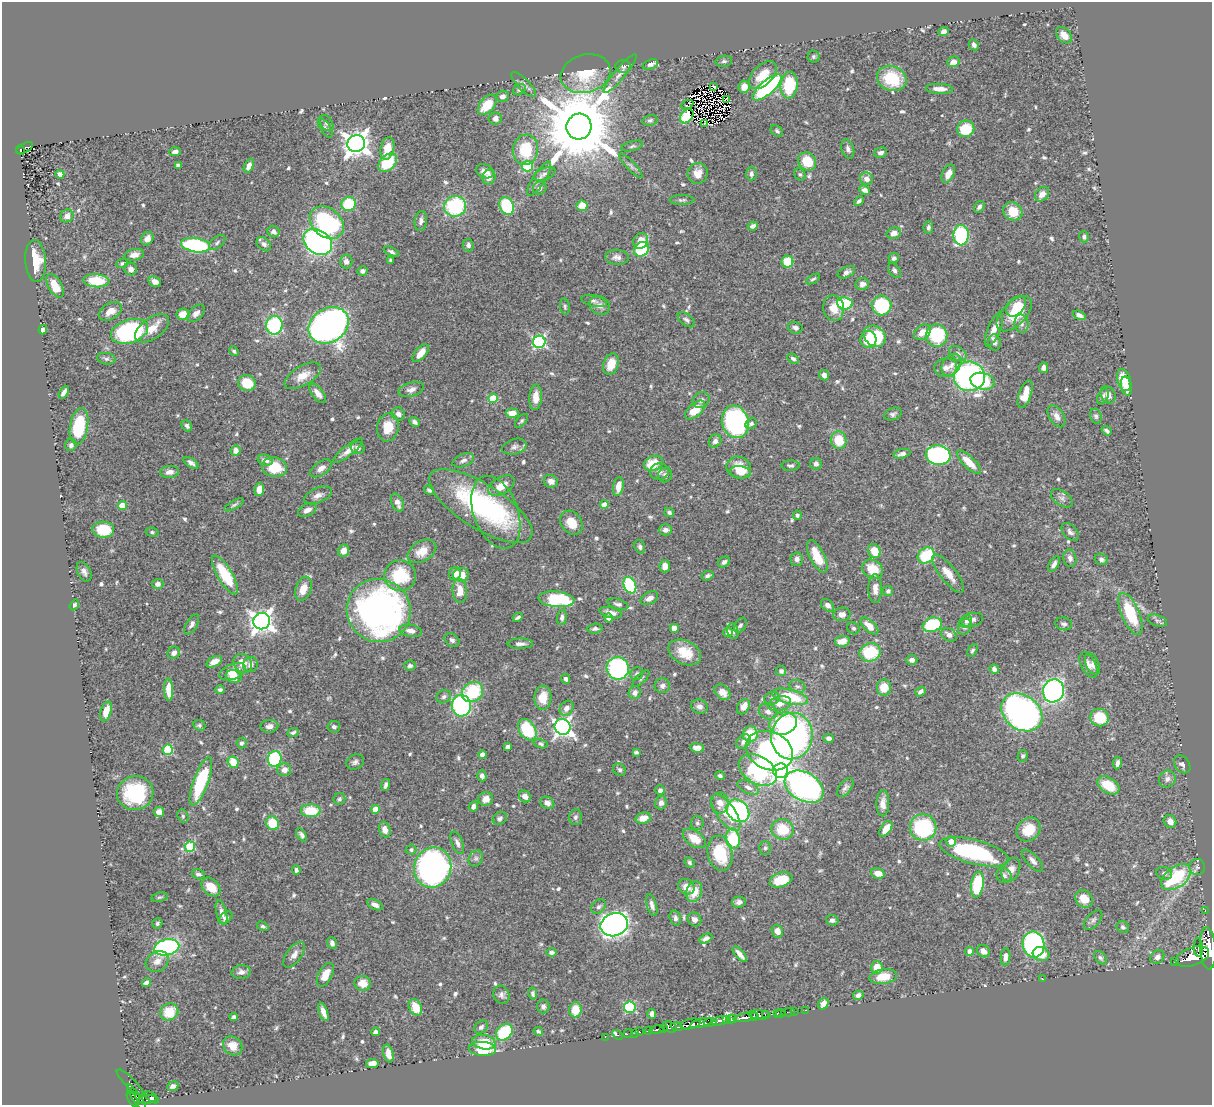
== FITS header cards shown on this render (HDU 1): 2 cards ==
NAXIS1  =                 1210
NAXIS2  =                 1103

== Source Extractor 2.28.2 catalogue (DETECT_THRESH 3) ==
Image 1210 x 1103 px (HDU 1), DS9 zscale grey, 1 PNG px = 1 image px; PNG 1214 x 1107 px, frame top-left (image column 1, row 1103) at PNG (2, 2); each listed source drawn as its Kron ellipse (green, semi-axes under 4 px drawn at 4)
Background 0.666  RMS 0.014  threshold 0.0429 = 3 sigma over >= 5 px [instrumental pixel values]
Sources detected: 680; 6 with non-positive FLUX_AUTO (blend fragments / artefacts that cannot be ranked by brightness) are neither listed nor drawn; of the other 674, the 500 brightest by FLUX_AUTO listed and drawn (174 fainter detections omitted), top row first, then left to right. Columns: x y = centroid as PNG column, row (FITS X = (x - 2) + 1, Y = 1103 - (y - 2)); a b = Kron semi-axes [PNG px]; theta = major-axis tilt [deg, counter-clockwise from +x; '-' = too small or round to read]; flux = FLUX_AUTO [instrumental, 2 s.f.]
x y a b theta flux
944 32 5 4 - 3.5
1064 35 9 6 -45 8.8
974 45 6 4 -64 3.1
813 56 6 6 - 1.8
724 61 8 5 9 2.2
953 62 6 5 - 6
650 64 8 4 19 3.2
623 66 8 6 -5 2.3
620 73 24 5 50 6.4
586 74 25 19 15 39
763 75 17 10 44 19
892 78 15 12 -22 43
524 84 16 5 -44 3.8
789 85 13 8 85 47
713 86 3 3 - 1.9
744 87 6 5 - 8.8
767 87 18 7 41 150
939 89 13 5 -3 7.9
519 90 7 5 32 2.4
502 96 6 5 - 4.9
726 99 3 2 - 2
487 105 12 7 49 22
687 105 6 3 25 4.8
687 116 8 6 48 35
495 118 6 6 - 5
650 120 7 5 17 2.2
326 123 9 5 -56 2.4
704 123 3 2 - 4.2
579 127 13 12 - 14000
325 128 11 5 -56 2.3
966 129 9 8 - 34
777 131 7 5 -37 2.1
356 144 9 8 - 990
632 146 11 4 15 2.4
25 148 9 4 28 63
387 148 11 6 77 14
848 149 10 6 -72 3.5
20 150 5 3 - 42
525 150 15 12 84 43
175 152 6 4 5 3.5
881 153 6 5 - 3.1
807 162 9 8 - 27
388 163 11 7 45 37
178 165 4 4 - 2.1
249 166 7 4 64 5.1
527 166 5 5 - 65
631 166 16 4 -47 3.3
485 171 9 6 -23 7.3
698 173 10 10 - 10
60 174 4 4 - 6.6
544 174 11 6 23 3.4
751 174 7 5 87 3
800 174 6 5 - 1.9
948 174 10 6 62 8.2
489 177 7 6 - 6.9
539 179 20 6 57 6.4
866 179 6 6 - 4.7
540 188 7 6 - 4
865 190 5 4 - 4.3
1042 194 8 6 49 7.7
682 200 12 5 1 2.3
859 201 5 3 - 2.5
348 204 7 6 - 38
455 206 11 10 - 82
507 206 9 7 -64 60
582 206 5 5 - 19
979 207 6 5 - 3.5
1013 211 10 8 -33 21
67 216 7 6 - 5.9
421 221 10 6 83 3.9
327 223 19 14 -41 110
753 226 5 4 - 3.6
928 227 6 4 85 2.6
274 232 6 5 - 3.3
894 233 7 5 15 7
961 235 10 7 87 88
1084 237 5 5 - 2.7
147 239 7 6 - 5.8
641 241 8 7 - 14
217 242 9 5 40 2.6
318 242 15 11 -33 290
264 244 8 6 -43 3.4
195 245 14 7 -9 100
468 245 6 5 - 3
641 249 8 6 39 59
391 251 8 4 -24 2.4
134 255 10 6 13 6
617 257 12 7 -4 5.2
894 258 5 5 - 2.9
391 260 3 3 - 1.9
36 261 21 10 -86 25
346 261 7 6 - 4.3
787 262 6 6 - 27
122 263 6 4 20 1.8
131 269 6 6 - 4.7
894 270 8 5 -54 2.5
363 271 5 4 - 3.1
846 272 9 5 26 4
813 279 7 4 29 2
96 281 13 6 -5 32
155 282 7 5 -25 5.1
862 284 7 6 - 4.2
55 286 13 6 -61 16
594 301 13 5 -13 3.7
845 303 8 6 -6 57
565 306 8 5 -82 1.8
600 306 10 9 - 5.7
882 306 10 9 - 77
1016 306 12 8 48 14
834 308 13 10 -79 13
110 311 12 8 30 9.4
196 313 10 6 46 4.5
183 314 6 5 - 13
1014 314 22 11 45 32
1079 315 6 4 -20 4
686 320 10 5 -39 2.8
1021 324 9 7 -85 3.9
274 325 9 8 - 86
329 325 21 17 33 530
152 328 19 10 37 14
795 328 7 6 - 3.2
994 329 18 6 67 9.2
43 330 5 4 - 4.1
130 331 19 11 18 130
922 332 9 6 41 9.5
937 335 11 10 - 59
875 336 12 9 -41 59
868 339 8 8 - 26
539 342 6 6 - 160
994 342 8 6 -85 3.6
234 351 5 4 - 1.8
421 353 11 5 49 9.4
958 354 10 6 -33 3.7
106 359 9 6 -9 2.5
793 359 6 4 -33 2.6
611 364 11 7 70 16
951 365 12 8 54 6.8
946 368 11 9 3 6.7
1043 368 5 4 - 4
824 375 5 5 - 5.1
303 376 20 9 31 14
969 376 15 15 - 260
1124 380 11 6 -73 23
982 381 12 8 -16 49
247 383 9 7 -25 26
1126 386 9 5 -78 10
411 389 13 7 18 4.5
64 392 7 4 60 4.9
318 393 11 5 -53 7.3
1025 394 14 6 72 13
1108 395 9 7 -60 5.7
1103 396 8 5 66 2.6
536 397 13 6 87 11
493 398 5 4 - 36
701 400 9 7 41 3.6
695 410 12 6 41 19
512 413 6 4 -1 9.5
398 414 7 6 - 4
893 414 9 6 19 2.8
1056 416 12 7 -59 6.5
1096 416 7 5 -71 2.3
521 421 8 4 47 1.9
415 422 6 4 -37 2.8
735 422 16 13 -73 210
751 424 6 5 - 3
79 426 18 9 80 59
187 426 6 4 -49 2.7
388 427 14 10 81 18
1107 431 5 3 - 2.3
839 440 9 7 -76 24
715 441 7 6 - 3.6
71 445 6 5 - 3.6
514 447 12 7 17 4.7
358 448 7 6 - 4.4
236 451 5 5 - 6.1
348 451 18 5 38 7.1
902 454 9 4 12 4.7
938 455 12 9 -5 160
265 460 8 5 -13 5.2
463 460 11 6 21 4.3
969 462 16 6 -44 14
191 463 8 4 -34 3.9
653 463 10 7 22 19
816 464 6 6 - 3.2
790 466 9 5 1 2.5
274 467 12 9 -10 30
321 468 12 6 36 6.1
739 468 12 11 - 19
170 472 9 6 5 6.3
659 472 9 8 - 4.4
740 472 11 6 -7 9.9
665 475 7 7 - 3.8
551 481 7 6 - 5.2
501 486 14 8 31 13
618 486 9 5 80 9.3
259 489 6 5 - 11
429 490 5 4 - 2.2
318 495 14 7 24 5.6
1062 498 12 7 -35 3.9
397 502 10 5 -66 6.8
234 505 11 4 30 2.2
604 505 4 4 - 8.4
122 506 4 4 - 18
481 506 59 22 -32 150
307 510 10 6 26 5.8
496 512 38 22 -70 68
669 513 5 4 - 2.2
797 515 5 4 - 2.3
571 523 13 10 -53 16
103 530 11 8 -4 34
665 530 7 5 0 4
152 532 6 4 -9 1.8
1070 532 10 6 -46 3.6
640 547 7 5 -73 2.5
343 551 6 5 - 9.1
422 551 15 10 30 13
874 551 7 6 - 15
926 555 9 7 37 49
817 556 18 7 -64 24
1070 558 9 6 -79 4.3
797 559 6 6 - 4.2
1101 559 7 5 -18 2.8
724 562 6 5 - 2.9
1054 564 8 4 61 3.7
665 566 6 5 - 5.6
873 569 11 9 -38 21
84 572 10 6 -63 4.7
455 574 6 6 - 7.8
948 574 23 8 -51 12
225 575 22 7 -59 45
461 575 8 6 3 15
400 576 16 15 - 43
707 576 6 4 19 2.8
158 584 5 5 - 3.7
630 585 8 6 -66 75
303 589 12 7 70 13
875 589 14 7 -90 7.4
460 591 12 7 -85 12
888 591 5 5 - 2.5
649 598 9 6 29 6
556 599 18 7 -5 68
618 604 10 5 -16 3.1
74 605 6 4 56 1.9
827 605 7 5 -42 4.2
379 611 32 31 - 390
611 613 11 5 -13 6.7
842 614 8 7 - 5
1131 614 22 9 -67 47
518 617 5 3 - 2
562 617 7 5 82 3.1
608 618 5 4 - 3.4
971 620 12 7 16 5
262 621 8 8 - 720
966 621 6 5 - 4.2
1157 621 10 5 -18 2.7
192 624 11 5 59 4
1064 624 8 6 -12 3
740 625 8 5 55 1.9
932 625 10 7 18 58
869 626 11 5 -44 10
965 627 8 6 66 3.1
674 628 4 4 - 13
853 628 6 5 - 2
595 629 7 5 7 2.9
411 631 11 6 -10 5.8
733 631 8 5 -76 2.5
728 632 5 4 - 7.6
949 635 8 6 -33 5
452 640 8 6 -39 3.1
842 641 7 5 10 8.9
520 644 12 5 1 4.1
972 650 7 4 63 2
685 652 17 11 -26 21
870 652 11 9 16 47
174 653 6 5 - 4.6
912 660 5 5 - 3.7
214 662 8 5 27 8.3
243 663 10 8 -51 12
251 664 7 7 - 5.1
1092 664 11 6 -66 4.1
1088 665 14 7 -64 6
410 666 6 5 - 2.5
618 668 11 11 - 120
994 669 5 4 - 3.6
781 671 5 5 - 2.6
232 672 14 7 22 12
637 674 7 6 - 2.5
234 677 8 6 -19 14
641 678 11 4 44 2
566 679 5 4 - 3.1
662 686 7 7 - 3.7
797 686 8 6 -19 2.9
884 687 8 7 - 16
169 690 11 4 -88 13
220 690 5 4 - 2.3
1053 691 11 10 - 290
473 692 11 9 36 54
722 692 9 6 -43 8.6
920 692 5 4 - 3.3
635 693 6 6 - 3.9
444 697 8 6 32 3
790 697 18 7 -14 40
543 698 12 8 86 14
772 698 8 6 16 3.2
779 704 12 7 15 7.9
461 706 11 9 -78 150
699 706 8 7 - 5
743 707 8 5 56 7
566 708 8 6 54 5.1
106 711 10 5 73 11
768 712 9 7 -27 5.1
1022 712 22 17 -36 330
1100 718 9 8 - 32
783 723 14 11 16 70
199 725 6 5 - 2.1
269 726 9 6 5 4.2
334 727 6 6 - 2.4
563 727 8 7 - 390
527 730 12 8 -58 49
293 732 6 4 24 2
750 734 8 7 - 30
792 736 23 20 80 270
829 738 5 4 - 3.8
743 741 8 6 45 4.6
242 743 5 5 - 2.5
541 744 7 4 -18 2.3
507 747 4 3 - 4
697 748 7 4 -9 6.5
168 750 5 5 - 61
769 751 24 19 -24 160
636 752 4 3 - 1.8
482 755 4 4 - 7.4
1023 756 6 5 - 1.9
275 759 8 7 - 91
233 762 6 5 - 19
355 762 9 7 25 3.3
1117 763 6 3 81 3.5
1182 764 10 7 -53 3.9
284 770 7 6 - 6.3
619 770 6 5 - 2.5
758 770 21 13 -32 130
781 771 7 7 - 480
482 776 5 4 - 3.9
720 776 5 4 - 2.2
1167 779 9 8 - 4.9
201 781 26 7 70 74
386 785 6 4 72 3.6
1108 785 12 7 -32 25
748 787 11 6 -26 5
804 787 21 14 -30 290
845 788 11 5 53 3.4
660 790 5 5 - 3.2
135 793 18 17 - 61
525 796 6 5 - 5.6
339 799 6 6 - 2
486 799 7 7 - 6.8
547 803 7 6 - 5.9
661 803 7 6 - 4.3
720 803 10 8 -90 9.5
883 803 13 6 88 6.9
473 806 5 4 - 4.3
375 809 4 4 - 17
311 811 10 6 0 31
738 811 12 10 -44 140
159 812 5 5 - 7.8
726 813 21 9 -54 15
183 816 7 5 -70 1.8
575 817 8 6 85 3.1
500 818 7 6 - 2.9
643 818 8 5 15 11
1170 821 7 6 - 5.9
273 823 7 6 - 29
697 823 7 6 - 2.2
923 827 13 13 - 100
783 829 11 10 - 32
886 829 9 5 55 13
1029 829 13 11 41 17
385 830 8 5 -71 6.6
301 835 7 4 -56 2.7
694 838 13 7 -35 16
733 839 10 7 -80 53
951 842 5 5 - 11
457 843 12 5 -69 4.4
190 847 5 5 - 51
765 848 6 6 - 2.1
411 850 5 5 - 1.8
974 852 35 12 -15 120
720 853 18 12 -78 43
476 858 8 6 58 2.9
1033 861 14 6 -46 4.6
689 863 5 4 - 2.1
433 867 20 18 68 330
1197 867 8 8 - 3
296 870 5 4 - 2.6
1011 870 12 8 64 7.2
878 873 7 5 -16 10
1164 873 8 6 -19 3.4
198 874 6 5 - 3
1004 875 8 7 - 3.1
1176 877 17 10 37 87
781 880 11 7 19 32
977 884 13 6 82 68
211 887 11 7 -45 18
686 887 9 7 -33 8.7
694 892 11 7 70 17
160 897 8 4 10 1.8
1084 899 10 8 -45 14
739 902 7 5 4 3.5
375 905 8 5 -27 4.7
652 905 11 5 -73 4.3
599 907 8 6 47 2.8
1205 910 2 2 - 9.9
221 912 12 5 -76 5.4
226 918 8 5 36 3.1
675 918 8 5 -73 3.3
694 919 7 6 - 4.6
832 920 6 5 - 3
1093 920 12 6 49 3.5
157 923 5 5 - 2.1
614 925 14 11 23 770
263 926 6 4 -30 1.9
1123 927 6 5 - 2.9
777 931 6 5 - 6.6
706 938 7 4 27 3
332 943 6 5 - 3.2
1033 944 13 10 -79 210
167 947 13 8 13 180
1198 947 9 4 -85 520
1208 948 21 8 -86 3200
970 951 4 4 - 7
983 951 7 5 -42 5.7
552 952 5 4 - 2.4
740 954 9 3 -49 6
1041 954 8 7 - 14
294 955 15 7 54 6.3
1006 957 8 4 85 4.6
1157 957 7 6 - 4.6
1192 957 17 9 18 2300
1100 958 8 5 -49 2.4
157 961 12 9 31 7.2
1175 961 3 2 - 40
877 967 6 5 - 17
241 972 10 6 8 4.6
325 975 13 6 63 13
883 977 14 7 8 19
1043 979 3 2 - 2.9
146 983 4 4 - 4.1
363 983 8 7 - 11
533 994 6 4 -79 2.2
502 995 9 7 -64 3.7
858 995 5 4 - 4.7
823 1004 6 4 57 6.7
543 1006 7 6 - 2.6
415 1007 8 6 -63 19
630 1007 6 5 - 93
575 1010 7 6 - 19
805 1010 2 2 - 10
794 1011 2 2 - 8.8
169 1012 9 8 - 25
323 1012 9 4 -71 6.7
788 1012 7 3 4 17
777 1013 3 2 - 24
781 1013 5 2 - 20
652 1014 5 4 - 4.2
765 1014 3 3 - 55
759 1015 11 4 -4 500
755 1016 4 2 - 100
234 1017 4 4 - 2.2
746 1017 12 3 12 920
726 1019 3 3 - 79
732 1019 5 4 - 100
720 1021 9 3 18 410
710 1022 7 3 7 180
701 1023 11 4 16 300
690 1024 10 5 13 1100
481 1027 7 6 - 3.1
670 1027 7 5 -24 430
677 1027 6 3 -15 230
657 1029 7 3 10 140
664 1029 3 3 - 72
538 1031 5 4 - 2.1
648 1031 3 3 - 160
375 1032 4 4 - 3
504 1032 9 7 45 66
640 1032 3 3 - 17
635 1033 2 2 - 6.6
628 1034 5 2 - 7.3
617 1035 5 3 - 8.3
605 1037 2 2 - 14
484 1042 12 7 -10 24
233 1046 10 8 -41 8.7
482 1049 14 7 -4 30
388 1053 9 5 -76 7.6
372 1063 6 4 10 8.6
130 1082 18 5 -44 55
173 1086 6 4 23 3.8
152 1097 8 3 -35 85
136 1098 15 4 -55 460
132 1099 9 4 -59 340
147 1099 9 3 7 160
At the frame edge (FLAGS 8, measured only in part): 1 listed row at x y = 1208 948
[174 fainter detections neither listed nor drawn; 6 non-positive-flux detections neither listed nor drawn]